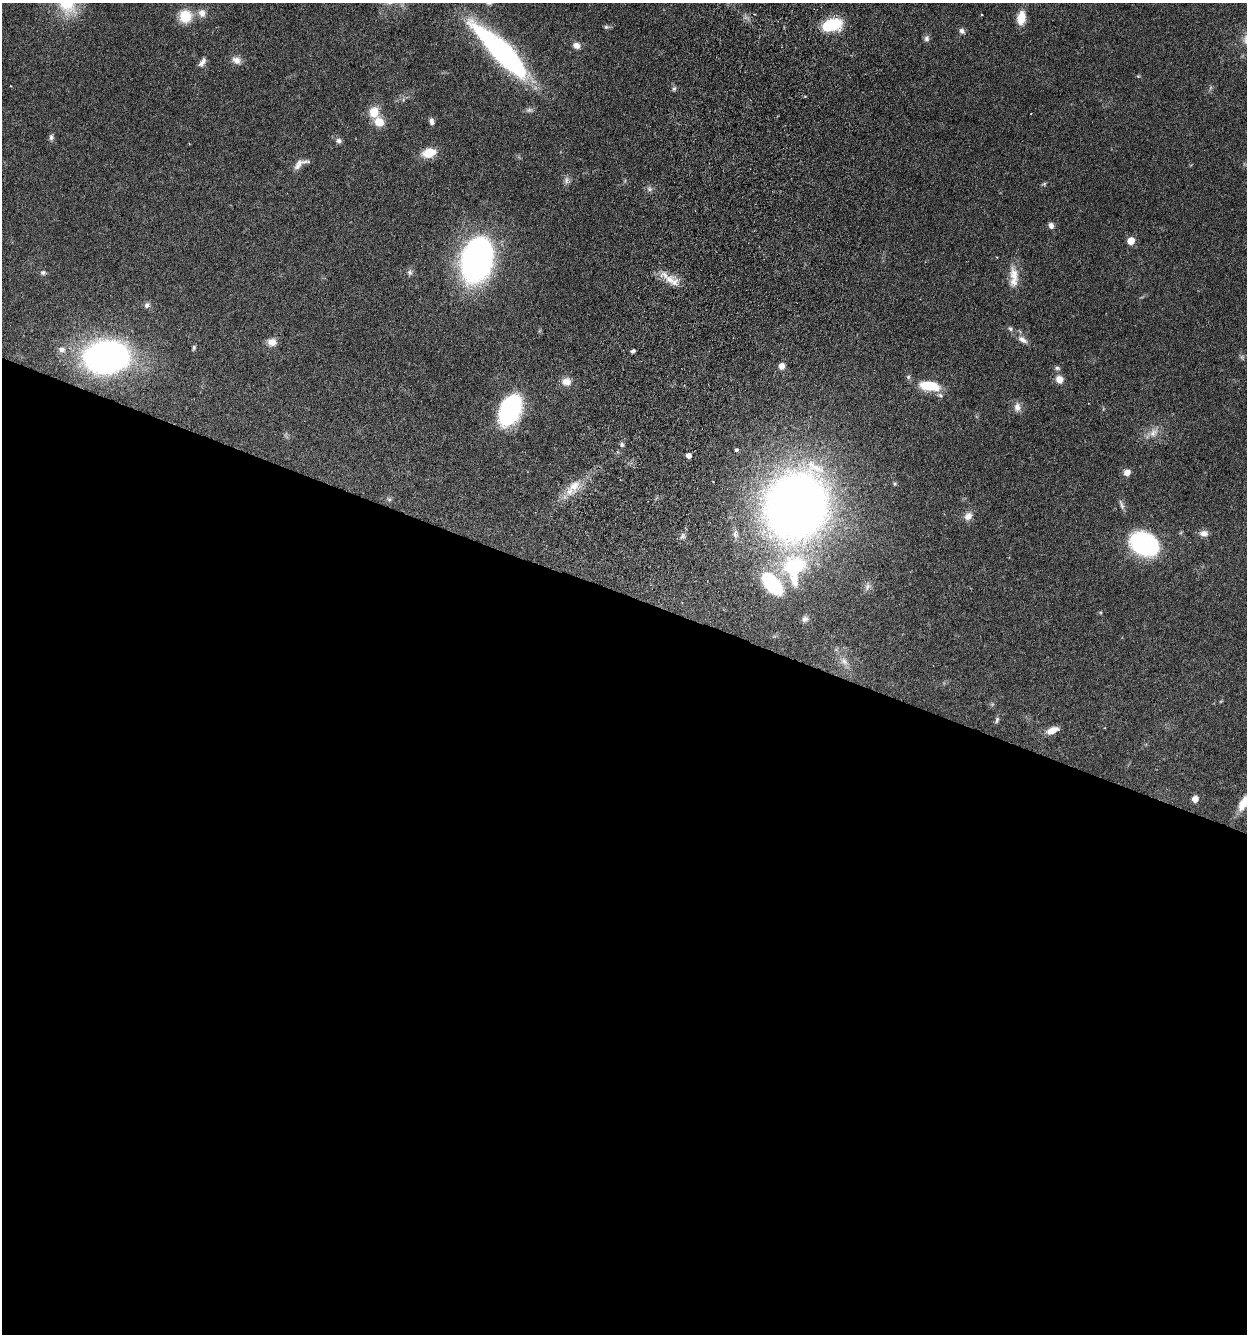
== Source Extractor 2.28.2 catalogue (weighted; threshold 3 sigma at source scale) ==
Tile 14 of 4 x 4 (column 2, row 4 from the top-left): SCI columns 1561-2805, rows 33-1364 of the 5510 x 5381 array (HDU 1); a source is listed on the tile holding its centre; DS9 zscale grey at full resolution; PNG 1249 x 1336 px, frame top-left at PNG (2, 3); no overlay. Shown black and unused: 55% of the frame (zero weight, under 3 of 6 exposures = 4% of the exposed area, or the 3 px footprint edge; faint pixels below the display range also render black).
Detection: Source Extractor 2.28.2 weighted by HDU 2 'WHT'; one run over the whole footprint, this tile lists its part. Background 0.0651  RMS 0.0032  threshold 0.0132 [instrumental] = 3 sigma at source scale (4.09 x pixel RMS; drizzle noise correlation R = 1.36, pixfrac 0.8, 0.05/0.05 arcsec/px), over >= 5 px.
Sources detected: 76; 2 too faint to see at this stretch — not listed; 4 inside a brighter listed object's ellipse — not listed separately; the other 70 listed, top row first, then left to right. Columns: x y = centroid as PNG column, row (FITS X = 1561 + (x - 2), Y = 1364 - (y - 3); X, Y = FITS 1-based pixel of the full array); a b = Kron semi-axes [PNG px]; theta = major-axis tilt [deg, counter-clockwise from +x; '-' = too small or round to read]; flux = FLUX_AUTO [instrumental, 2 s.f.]
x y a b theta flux
202 13 12 11 - 2.2
185 16 14 14 - 7
1021 18 14 9 82 5
832 25 19 11 13 14
606 27 7 5 -2 0.58
962 31 9 7 -36 1.1
926 39 9 7 90 0.99
576 45 9 7 -18 1.7
502 52 52 12 -45 110
236 60 14 10 -26 2.1
202 62 13 7 59 1.5
1138 76 4 4 - 0.31
674 89 7 5 63 0.57
374 112 15 12 77 4.3
431 121 8 6 -77 1.1
379 122 10 9 - 4.6
51 137 9 6 -88 0.84
339 141 8 7 - 0.97
429 153 12 8 13 7.1
300 164 21 8 28 2.2
566 180 11 7 79 1.2
1044 184 6 5 - 0.45
1051 225 8 6 -71 1.3
1131 241 5 5 - 5.6
477 259 36 24 74 110
43 272 7 6 - 0.72
410 272 9 7 85 0.95
1014 274 25 12 -73 4.3
670 280 16 14 -38 4.2
147 305 9 7 44 0.98
1010 329 8 5 -38 0.74
1023 340 14 7 -31 1.9
272 342 11 9 -7 2.2
194 347 7 4 75 0.52
62 350 11 9 -23 1.8
633 351 5 4 - 0.71
106 357 39 29 8 100
1242 357 7 5 -47 0.58
782 366 7 6 - 2.1
1057 368 7 5 -16 0.64
908 377 7 5 77 0.66
1059 379 10 9 - 2.3
566 381 12 10 -5 2.6
929 386 22 10 -9 10
1017 407 12 9 -83 1.9
510 410 31 19 66 34
1154 432 15 11 52 2.8
622 445 6 5 - 0.63
736 450 5 4 - 0.52
688 456 4 4 - 2
1127 472 7 6 - 2.3
895 483 6 5 - 0.46
574 486 22 15 40 5.5
389 499 6 6 - 0.61
1122 505 15 5 -71 1.1
796 506 50 42 67 360
968 516 12 10 43 2
1204 533 12 9 0 1.7
735 534 12 7 -88 1.4
683 536 8 4 82 0.73
1145 544 27 20 -28 37
794 567 32 27 26 26
867 587 11 6 58 1.1
1100 612 5 3 - 0.29
805 619 9 7 29 1
844 661 12 7 -50 1.7
997 720 9 5 77 0.61
1052 730 14 7 20 2.9
1195 799 5 5 - 3.3
1245 801 25 9 54 6.9
Isophote crosses this tile's border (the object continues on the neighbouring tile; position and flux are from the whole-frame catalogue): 1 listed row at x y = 1245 801